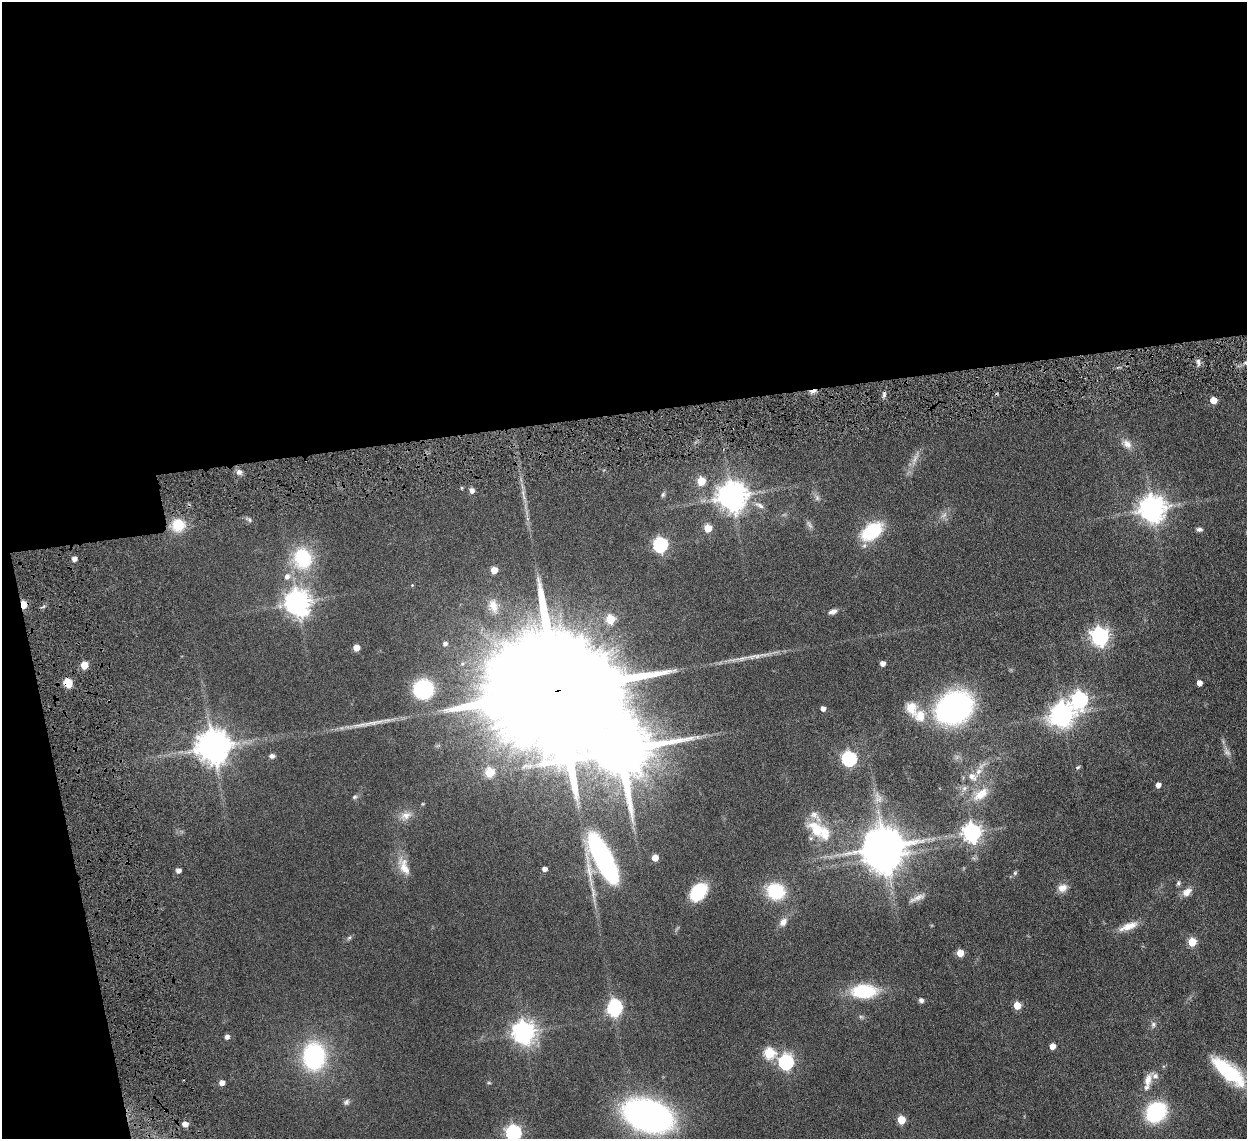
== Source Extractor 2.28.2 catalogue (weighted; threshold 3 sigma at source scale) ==
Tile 1 of 4 x 4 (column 1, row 1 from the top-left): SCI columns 92-1336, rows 3583-4719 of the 5159 x 5000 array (HDU 1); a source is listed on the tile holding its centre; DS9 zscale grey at full resolution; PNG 1249 x 1141 px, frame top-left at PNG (2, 2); no overlay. Shown black and unused: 40% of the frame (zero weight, under 4 of 8 exposures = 5% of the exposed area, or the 3 px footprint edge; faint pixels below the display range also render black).
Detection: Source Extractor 2.28.2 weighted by HDU 2 'WHT'; one run over the whole footprint, this tile lists its part. Background 0.0545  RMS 0.0051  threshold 0.0207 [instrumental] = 3 sigma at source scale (4.09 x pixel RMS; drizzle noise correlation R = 1.36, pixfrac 0.8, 0.05/0.05 arcsec/px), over >= 5 px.
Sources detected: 113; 5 too faint to see at this stretch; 2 inside a brighter object's white glare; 1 cosmic-ray / hot-pixel residue — not listed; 6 inside a brighter listed object's ellipse — not listed separately; the other 99 listed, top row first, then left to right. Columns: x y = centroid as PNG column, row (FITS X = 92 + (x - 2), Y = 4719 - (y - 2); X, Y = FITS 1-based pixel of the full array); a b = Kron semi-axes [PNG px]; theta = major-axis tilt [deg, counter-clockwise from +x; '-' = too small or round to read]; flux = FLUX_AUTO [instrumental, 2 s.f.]
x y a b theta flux
1198 362 10 5 -78 1.5
884 395 7 5 72 1
1213 400 5 5 - 6.7
1127 444 15 10 -40 3.5
915 458 21 6 66 3.4
239 472 8 7 - 1.7
701 481 5 5 - 14
461 488 5 3 - 0.5
472 490 6 6 - 1.8
523 493 10 6 -89 1.6
663 494 8 5 63 0.83
732 496 9 9 - 680
817 498 9 6 -75 1.4
759 505 15 7 -27 2.4
1152 508 8 8 - 510
250 520 6 5 - 0.87
178 525 12 12 - 13
708 528 5 5 - 11
1199 529 7 5 -6 1.2
871 531 22 14 37 27
660 544 7 6 - 84
302 558 28 24 -81 27
74 559 4 4 - 2.6
494 570 5 5 - 7.7
412 585 4 4 - 0.41
297 602 9 8 - 460
23 604 5 4 - 12
493 606 19 12 -74 5.6
833 611 10 6 17 2.1
610 619 5 5 - 17
1100 636 7 7 - 190
445 643 6 6 - 1.5
356 648 5 5 - 5.6
882 663 5 4 - 2.5
84 665 5 5 - 10
68 683 7 6 - 8.4
1199 683 5 4 - 3.3
423 689 14 14 - 48
559 690 59 22 7 37000
1080 699 8 7 - 120
823 708 4 4 - 2.6
954 708 27 21 30 130
1062 714 8 8 - 360
920 716 18 14 89 8
213 746 10 9 - 950
620 750 18 14 17 4500
272 756 7 6 - 1.5
849 758 6 6 - 87
1078 767 7 4 30 0.66
489 772 5 5 - 20
972 776 14 9 -36 3.7
1158 785 5 4 - 2.8
964 788 7 6 - 1.4
981 794 23 11 37 7.6
355 797 7 6 - 0.96
878 798 19 10 -71 4.3
423 804 5 3 - 0.36
406 816 18 11 29 4.5
815 828 29 17 -51 14
972 832 7 7 - 190
884 847 10 8 10 1300
655 858 5 5 - 6.5
603 859 45 16 -63 110
404 867 27 12 -68 7
544 869 4 4 - 2.1
178 870 5 5 - 2.3
1015 873 7 5 86 0.86
1178 883 8 6 80 0.95
1062 888 13 10 26 3.4
776 891 14 13 - 27
593 892 22 6 -80 3.4
698 892 18 12 48 23
1187 892 12 8 38 3.7
917 898 22 6 22 2.5
783 922 11 8 49 3
1128 926 27 9 21 5.7
349 938 7 5 42 0.8
1192 942 5 5 - 17
960 953 5 5 - 8.6
864 991 27 14 1 24
921 1000 7 6 - 1.2
1017 1005 5 5 - 10
615 1007 10 8 86 40
1153 1025 9 6 82 1.4
524 1032 8 7 - 350
227 1036 5 4 - 1.9
1052 1046 5 4 - 4.6
769 1053 6 6 - 34
314 1056 19 15 87 70
786 1062 7 6 - 93
1228 1071 41 14 -40 32
1148 1080 18 9 72 4.7
222 1083 4 4 - 3.2
346 1102 9 7 48 1.4
1156 1112 14 11 44 62
648 1115 39 24 -18 160
901 1120 5 5 - 13
185 1124 5 5 - 4
513 1133 7 6 - 110
Overlapping masked pixels (flux is a lower limit): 3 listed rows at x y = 23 604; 68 683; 559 690
Isophote crosses this tile's border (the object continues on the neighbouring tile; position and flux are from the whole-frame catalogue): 1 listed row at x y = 513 1133